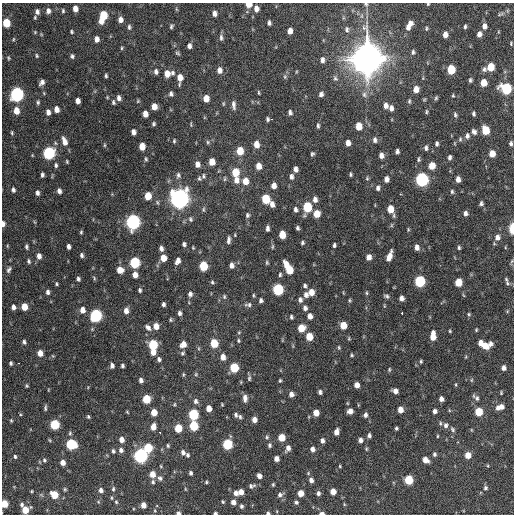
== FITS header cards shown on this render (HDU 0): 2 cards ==
NAXIS1  =                  512 / Axis length
NAXIS2  =                  512 / Axis length

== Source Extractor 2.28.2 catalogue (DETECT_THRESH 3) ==
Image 512 x 512 px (HDU 0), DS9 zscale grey, 1 PNG px = 1 image px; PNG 516 x 516 px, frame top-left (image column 1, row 512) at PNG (2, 3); no overlay
Background 1040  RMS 33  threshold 100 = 3 sigma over >= 5 px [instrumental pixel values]
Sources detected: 385; all 385 listed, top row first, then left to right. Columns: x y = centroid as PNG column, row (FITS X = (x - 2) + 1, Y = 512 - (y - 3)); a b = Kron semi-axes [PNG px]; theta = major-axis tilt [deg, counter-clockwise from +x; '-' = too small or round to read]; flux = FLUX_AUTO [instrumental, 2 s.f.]
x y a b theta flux
249 4 5 4 - 2.5e+04
366 4 6 5 - 3.6e+03
428 4 4 3 - 2.1e+03
75 9 5 4 - 1.6e+04
176 9 6 3 -71 2.3e+03
256 9 7 5 -84 1.2e+04
48 11 6 5 - 8.8e+03
63 11 5 4 - 3.1e+03
37 12 8 6 88 9.0e+03
214 14 5 4 - 9.9e+03
501 14 11 4 24 5.0e+03
104 15 6 5 - 6.0e+04
120 20 6 5 - 1.1e+04
101 21 6 5 - 1.5e+04
6 23 6 5 - 6.2e+04
269 23 5 4 - 5.9e+03
409 25 11 5 61 1.8e+04
171 26 6 4 71 4.0e+03
465 26 4 3 - 3.6e+03
484 26 6 5 - 1.2e+04
129 27 7 5 -89 4.6e+03
426 28 6 4 84 2.9e+03
347 29 8 6 87 6.4e+03
290 31 5 4 - 1.4e+04
35 32 5 4 - 2.3e+03
72 32 4 3 - 3.0e+03
41 34 5 3 - 2.0e+03
445 34 5 4 - 1.3e+04
479 34 6 5 - 1.1e+04
221 37 8 4 -85 5.8e+03
13 39 5 4 - 2.5e+03
97 39 6 4 -80 1.2e+04
511 43 5 4 - 2.4e+03
189 46 5 4 - 8.2e+03
121 48 5 3 - 2.5e+03
413 52 6 4 89 4.4e+03
177 53 7 4 -28 3.5e+03
37 56 5 4 - 3.0e+03
72 56 5 5 - 4.8e+03
8 58 5 4 - 2.7e+03
367 59 13 12 - 3.9e+06
322 60 7 5 -87 9.0e+03
490 67 6 5 - 4.9e+04
484 69 6 5 - 5.9e+03
219 70 6 5 - 1.2e+04
451 70 6 5 - 6.4e+04
156 72 7 5 -82 6.8e+03
173 73 7 5 74 5.0e+03
167 74 7 6 - 2.1e+04
106 76 4 3 - 3.7e+03
285 77 6 5 - 4.1e+03
180 78 9 5 88 2.2e+04
335 78 8 6 -68 5.8e+03
470 80 4 3 - 4.1e+03
42 82 6 4 52 8.6e+03
484 83 6 5 - 2.9e+04
416 89 6 5 - 1.9e+04
506 89 7 6 - 1.8e+05
44 93 6 3 -71 2.3e+03
259 93 6 3 -89 2.6e+03
17 94 7 6 - 5.0e+05
171 94 6 5 - 5.8e+03
321 94 6 5 - 6.7e+03
364 95 9 7 -58 8.6e+03
453 96 4 3 - 2.3e+03
119 98 6 5 - 9.1e+03
206 98 6 5 - 2.4e+04
436 98 5 4 - 3.1e+03
78 101 5 4 - 1.2e+04
138 101 5 5 - 2.8e+03
409 101 6 4 -83 3.3e+03
38 102 6 5 - 3.8e+03
113 102 6 4 -90 4.2e+03
234 105 12 5 -85 8.4e+03
385 105 7 5 -82 9.7e+03
154 106 6 5 - 1.9e+04
391 108 7 5 -85 9.0e+03
56 109 5 4 - 1.6e+04
16 111 7 5 -82 2.3e+04
48 112 6 5 - 1.0e+04
290 112 6 5 - 6.1e+03
426 112 5 3 - 2.8e+03
145 114 5 4 - 1.7e+04
474 114 5 3 - 4.1e+03
455 115 6 4 -75 4.0e+03
267 119 4 3 - 4.1e+03
271 119 3 2 - 6.8e+03
153 124 5 5 - 3.8e+03
191 125 6 3 -90 2.2e+03
318 126 6 4 -89 4.1e+03
359 126 6 5 - 3.3e+04
485 130 6 5 - 5.6e+04
133 132 5 4 - 1.0e+04
474 132 8 6 -59 7.2e+03
12 133 6 3 -74 2.7e+03
467 136 8 6 79 7.1e+03
460 139 6 5 - 3.6e+03
375 140 8 5 -90 6.8e+03
64 141 10 6 -72 1.8e+04
174 141 6 4 81 2.8e+03
208 142 5 5 - 3.4e+03
348 143 5 4 - 1.3e+04
511 143 5 4 - 4.7e+03
256 144 7 5 -84 2.0e+04
437 144 5 4 - 4.7e+03
104 145 5 3 - 2.6e+03
142 146 6 5 - 2.8e+04
426 148 6 4 82 5.7e+03
240 151 7 5 -86 3.9e+04
397 151 5 4 - 5.9e+03
49 153 7 6 - 2.9e+05
312 154 4 4 - 3.7e+03
492 154 6 5 - 2.6e+04
32 155 5 3 - 1.8e+03
381 155 6 5 - 1.1e+04
450 157 5 4 - 5.8e+03
146 159 5 3 - 3.2e+03
418 159 6 4 -90 3.7e+03
67 161 5 3 - 2.4e+03
212 162 6 5 - 2.3e+04
197 164 6 5 - 1.3e+04
56 165 6 5 - 4.8e+03
258 166 6 5 - 2.0e+04
432 166 6 5 - 3.3e+04
295 169 5 4 - 9.7e+03
235 172 7 6 - 4.8e+04
350 174 4 3 - 3.4e+03
42 175 5 3 - 5.0e+03
178 175 8 6 78 6.0e+03
203 176 6 5 - 4.2e+03
291 177 7 5 -89 7.0e+03
367 178 5 5 - 2.8e+03
199 179 5 4 - 3.9e+03
225 179 7 4 82 3.1e+03
386 179 6 4 83 1.1e+04
422 179 7 6 - 4.4e+05
458 179 6 4 -89 1.2e+04
236 180 7 6 - 1.3e+04
245 181 7 6 - 2.5e+04
274 185 6 5 - 1.3e+04
378 188 7 5 78 6.4e+03
13 190 5 4 - 5.8e+03
59 191 6 4 -76 8.7e+03
452 192 6 4 -89 3.6e+03
37 193 6 4 -88 6.8e+03
148 196 6 5 - 3.7e+04
180 198 8 7 - 1.5e+06
266 199 6 5 - 7.8e+04
315 199 6 5 - 1.0e+04
481 203 5 4 - 5.1e+03
272 204 6 4 -69 1.2e+04
307 207 6 5 - 1.0e+05
203 209 8 4 -90 3.4e+03
295 209 6 4 -83 6.5e+03
391 209 8 5 -70 3.4e+04
465 213 5 5 - 7.5e+03
317 214 6 5 - 3.4e+04
247 215 7 5 76 4.5e+03
190 219 7 5 -78 4.4e+03
133 222 7 6 - 6.0e+05
3 224 5 4 - 9.5e+03
267 228 6 3 86 6.5e+03
297 228 4 3 - 4.2e+03
512 228 7 3 89 4.7e+04
408 229 6 3 -89 2.6e+03
81 232 5 3 - 3.0e+03
282 235 6 5 - 3.9e+04
497 237 8 7 - 1.2e+04
228 240 9 4 84 6.7e+03
302 243 5 4 - 3.7e+03
184 244 4 4 - 5.2e+03
334 245 4 3 - 4.2e+03
26 247 5 3 - 4.3e+03
69 247 5 4 - 7.6e+03
417 247 6 5 - 1.1e+04
161 248 5 4 - 7.7e+03
193 248 4 3 - 2.1e+03
459 248 4 4 - 3.5e+03
82 255 5 4 - 5.3e+03
39 256 6 5 - 1.1e+04
389 256 10 4 69 1.9e+04
369 257 6 5 - 1.4e+04
163 258 6 5 - 2.6e+04
29 261 6 4 -72 4.1e+03
178 261 6 4 64 1.2e+04
512 261 6 4 70 2.9e+03
135 262 6 6 - 1.6e+05
267 262 6 4 -89 3.0e+03
231 265 6 5 - 8.8e+03
203 266 6 5 - 7.8e+04
288 268 12 5 -61 6.7e+04
9 269 8 5 58 5.7e+03
120 270 6 5 - 2.6e+04
135 275 5 5 - 1.6e+04
280 275 5 4 - 3.5e+03
94 278 7 3 -56 3.0e+03
78 279 5 4 - 5.0e+03
506 279 6 4 -74 3.3e+03
420 281 6 6 - 2.0e+05
212 282 5 4 - 3.1e+03
458 282 6 5 - 4.9e+04
507 283 6 4 -30 3.9e+03
56 284 4 3 - 2.9e+03
305 286 5 4 - 4.6e+03
278 289 6 6 - 2.0e+05
140 290 5 4 - 4.1e+03
48 292 5 4 - 6.2e+03
311 292 6 5 - 2.2e+04
366 293 5 4 - 2.8e+03
190 294 6 5 - 7.3e+03
253 295 5 4 - 2.8e+03
306 295 7 6 - 8.5e+03
386 296 7 5 -26 4.7e+03
224 297 6 5 - 3.5e+03
401 298 5 4 - 9.2e+03
261 300 4 4 - 5.6e+03
300 300 6 5 - 7.3e+03
349 300 6 4 -90 2.8e+03
163 304 4 3 - 5.1e+03
249 305 7 6 - 5.9e+03
13 307 5 5 - 9.1e+03
24 307 5 5 - 3.3e+04
305 308 7 5 -76 7.5e+03
82 310 7 5 89 1.4e+04
126 311 6 5 - 1.2e+04
179 313 5 4 - 6.1e+03
402 313 3 3 - 1.7e+04
469 314 5 4 - 2.8e+03
96 315 7 6 - 3.0e+05
310 316 5 4 - 1.3e+04
291 317 5 4 - 4.1e+03
170 320 4 3 - 2.7e+03
343 325 6 5 - 3.5e+04
156 326 6 5 - 2.0e+04
148 327 9 6 -45 8.4e+03
301 328 6 5 - 4.0e+04
476 330 4 3 - 2.3e+03
450 331 4 3 - 2.5e+03
239 332 5 3 - 2.2e+03
433 336 8 5 87 2.8e+04
309 337 6 5 - 3.7e+04
238 341 5 4 - 2.9e+03
24 342 5 4 - 5.0e+03
214 343 6 5 - 5.4e+04
480 343 5 4 - 1.5e+04
183 344 7 6 - 1.5e+04
490 344 8 5 59 1.0e+04
153 345 6 5 - 1.1e+05
485 346 8 6 -57 2.4e+04
339 347 6 4 -87 2.9e+03
153 352 5 5 - 2.0e+04
40 353 5 5 - 2.0e+04
182 353 6 6 - 4.1e+03
352 355 4 4 - 2.9e+03
53 356 5 3 - 1.9e+03
223 357 6 5 - 1.6e+04
159 359 5 4 - 5.1e+03
421 361 5 4 - 2.8e+03
11 363 5 4 - 4.3e+03
19 363 3 2 - 2.5e+03
112 366 5 4 - 7.5e+03
122 366 4 3 - 4.3e+03
234 368 6 5 - 9.0e+04
504 368 5 5 - 8.9e+03
389 369 6 4 89 2.9e+03
183 374 4 4 - 2.6e+03
196 374 6 5 - 2.9e+03
249 378 8 4 83 4.0e+03
141 380 5 4 - 7.3e+03
280 380 3 3 - 2.7e+03
471 380 6 4 89 2.6e+03
456 384 5 3 - 2.1e+03
357 385 5 4 - 1.6e+04
27 386 5 4 - 2.7e+03
395 391 5 5 - 1.2e+04
320 392 4 4 - 5.4e+03
501 393 4 3 - 2.1e+03
291 394 5 4 - 1.1e+04
245 398 8 5 -87 1.1e+04
477 398 8 6 -76 5.8e+03
146 399 6 5 - 7.3e+04
441 399 5 4 - 1.0e+04
196 401 7 6 - 7.5e+03
174 404 5 4 - 2.3e+03
222 404 4 3 - 2.0e+03
501 407 6 5 - 1.1e+04
45 408 7 3 87 3.9e+03
209 408 5 4 - 1.9e+04
498 408 6 4 -76 7.5e+03
400 410 5 4 - 1.9e+04
449 410 5 3 - 2.0e+03
350 411 5 5 - 1.2e+04
434 411 4 4 - 7.5e+03
127 412 4 3 - 2.0e+03
154 412 5 5 - 3.1e+04
479 412 6 5 - 5.5e+04
316 413 5 5 - 2.6e+04
193 414 6 5 - 1.4e+05
236 415 5 4 - 5.0e+03
365 415 6 5 - 6.8e+03
88 417 4 4 - 3.0e+03
240 417 6 4 -86 4.2e+03
11 420 4 4 - 2.4e+03
254 420 5 4 - 1.4e+04
440 423 6 4 -89 2.8e+03
55 424 6 5 - 1.2e+05
446 425 7 6 - 6.9e+03
194 426 6 5 - 8.8e+04
153 427 6 5 - 1.7e+04
178 428 6 5 - 5.4e+04
396 428 3 3 - 3.3e+03
453 429 7 5 -54 4.2e+03
160 432 3 3 - 2.9e+03
336 432 6 4 75 1.4e+04
70 433 5 5 - 3.2e+03
369 436 5 4 - 6.1e+03
437 436 4 3 - 1.8e+03
267 437 5 5 - 3.4e+03
282 437 5 5 - 4.0e+04
50 440 5 3 - 2.1e+03
121 440 6 5 - 1.4e+04
360 440 5 5 - 8.7e+03
322 441 5 4 - 7.8e+03
71 444 6 6 - 1.5e+05
227 444 6 5 - 1.5e+05
269 445 6 5 - 4.2e+03
168 446 5 3 - 3.1e+03
148 448 6 5 - 8.4e+04
288 448 7 5 69 1.1e+04
312 449 5 4 - 1.0e+04
366 449 5 4 - 2.6e+03
121 450 6 5 - 8.1e+03
113 451 5 4 - 4.6e+03
183 452 6 5 - 8.1e+03
434 454 5 4 - 4.3e+03
187 455 5 4 - 4.0e+03
468 455 5 5 - 2.4e+04
15 456 5 3 - 3.7e+03
140 456 6 6 - 5.6e+05
276 459 5 4 - 1.1e+04
44 460 6 5 - 3.9e+03
425 460 6 5 - 1.9e+04
63 462 5 4 - 1.6e+04
161 466 5 3 - 2.0e+03
340 466 3 3 - 1.9e+03
488 466 5 3 - 1.8e+03
191 473 4 3 - 5.1e+03
152 474 6 5 - 2.2e+04
259 476 5 4 - 1.0e+04
159 478 6 5 - 8.6e+03
311 480 6 5 - 8.9e+03
409 480 6 5 - 7.8e+04
153 482 5 5 - 4.1e+03
206 482 4 4 - 2.9e+03
273 484 4 4 - 2.8e+03
252 486 9 5 7 6.3e+03
485 488 6 5 - 4.6e+03
65 489 5 4 - 2.9e+03
113 489 7 4 81 4.3e+03
185 489 5 3 - 2.0e+03
101 490 5 5 - 8.2e+03
32 491 3 2 - 1.9e+03
333 491 5 5 - 2.0e+04
241 492 5 5 - 1.6e+04
235 493 6 5 - 1.1e+04
300 493 5 5 - 2.5e+04
318 493 5 5 - 6.1e+03
54 495 6 5 - 4.4e+04
280 495 8 5 21 7.2e+03
111 498 6 3 -82 2.5e+03
98 502 5 4 - 2.6e+03
116 502 5 4 - 3.5e+03
223 502 4 3 - 2.7e+03
233 502 6 5 - 1.2e+04
296 502 5 4 - 4.5e+03
4 504 5 5 - 4.5e+04
22 504 5 4 - 4.2e+03
344 504 5 3 - 2.1e+03
143 505 5 4 - 1.8e+04
241 506 5 5 - 4.6e+03
25 510 6 5 - 3.9e+04
178 513 4 3 - 7.8e+03
215 513 3 3 - 3.9e+03
268 513 4 3 - 4.9e+03
322 513 5 3 - 8.8e+03
At the frame edge (FLAGS 8, measured only in part): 10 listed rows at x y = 249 4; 366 4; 428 4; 3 224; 512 228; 4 504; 178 513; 215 513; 268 513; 322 513